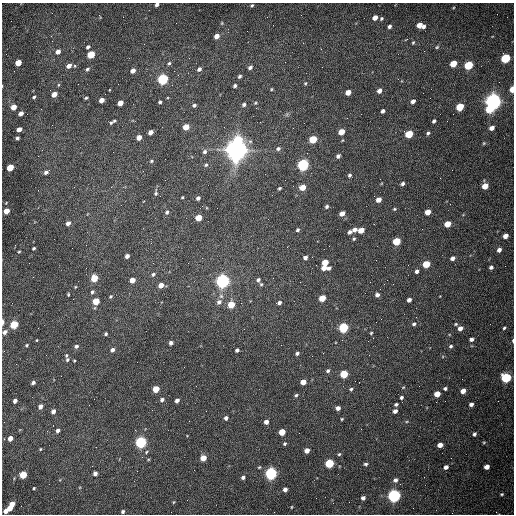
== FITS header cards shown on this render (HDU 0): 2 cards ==
NAXIS1  =                  512 /fastest changing axis
NAXIS2  =                  512 /next to fastest changing axis

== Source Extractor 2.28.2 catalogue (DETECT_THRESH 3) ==
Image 512 x 512 px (HDU 0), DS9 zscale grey, 1 PNG px = 1 image px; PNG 516 x 516 px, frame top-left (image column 1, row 512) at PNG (2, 3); no overlay
Background 1540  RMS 23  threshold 69.5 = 3 sigma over >= 5 px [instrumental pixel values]
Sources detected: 216; all 216 listed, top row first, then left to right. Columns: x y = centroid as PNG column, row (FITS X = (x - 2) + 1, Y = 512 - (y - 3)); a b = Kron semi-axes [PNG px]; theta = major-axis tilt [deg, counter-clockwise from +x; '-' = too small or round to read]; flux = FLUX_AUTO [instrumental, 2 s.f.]
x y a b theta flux
157 5 4 3 - 4.1e+03
252 5 4 3 - 1.9e+03
375 18 5 4 - 1.1e+04
381 19 4 4 - 2.1e+03
419 25 5 4 - 1.5e+04
389 26 4 4 - 3.9e+03
423 26 4 4 - 4.4e+03
51 36 3 3 - 1.6e+03
217 36 5 4 - 1.2e+04
413 42 5 3 - 1.8e+03
88 47 4 3 - 3.9e+03
437 47 5 4 - 2.0e+03
321 49 2 2 - 9.0e+02
58 51 5 4 - 8.5e+03
91 55 5 4 - 6.3e+04
506 58 5 5 - 1.4e+05
18 63 5 4 - 3.0e+04
169 63 5 4 - 2.4e+03
453 64 5 4 - 3.3e+04
468 65 5 4 - 9.8e+04
69 66 5 4 - 1.1e+04
250 68 5 4 - 4.4e+03
87 69 6 4 44 3.2e+03
199 69 5 4 - 4.5e+03
133 71 5 4 - 1.0e+04
239 76 4 3 - 2.9e+03
163 79 5 5 - 2.6e+05
305 83 5 4 - 2.0e+03
235 86 4 3 - 2.9e+03
271 89 4 3 - 1.5e+03
512 89 5 3 - 3.0e+04
379 91 5 4 - 7.7e+03
348 92 5 4 - 1.5e+04
54 94 5 4 - 1.7e+04
105 94 2 2 - 7.7e+02
34 97 3 3 - 2.5e+03
86 98 3 3 - 2.1e+03
101 100 4 4 - 1.6e+04
413 101 5 4 - 6.6e+03
493 101 6 6 - 1.1e+06
160 102 3 3 - 2.7e+03
120 103 5 4 - 1.9e+04
255 103 4 4 - 1.6e+03
194 105 4 3 - 3.2e+03
244 105 5 4 - 3.8e+03
13 107 4 4 - 2.0e+04
460 107 5 4 - 5.6e+04
489 109 6 5 - 4.6e+04
383 111 4 3 - 4.4e+03
21 113 4 4 - 9.3e+03
287 114 6 4 72 2.3e+03
114 121 3 3 - 1.6e+03
434 121 4 3 - 3.7e+03
111 122 5 4 - 2.0e+03
186 127 5 4 - 2.6e+04
293 128 2 2 - 7.3e+02
492 128 5 4 - 8.3e+03
19 129 4 4 - 1.2e+04
151 132 5 4 - 9.9e+03
341 132 5 4 - 2.3e+04
428 133 5 4 - 3.0e+03
409 134 5 4 - 6.1e+04
139 137 4 4 - 1.5e+04
17 138 4 3 - 3.5e+03
313 139 5 4 - 6.9e+04
238 140 6 6 - 5.6e+04
484 143 4 4 - 1.6e+03
278 149 6 5 - 3.5e+03
237 150 8 7 - 2.2e+06
205 152 6 5 - 4.0e+03
338 156 4 4 - 4.4e+03
151 161 5 4 - 2.1e+03
206 165 6 5 - 2.8e+03
303 165 5 5 - 3.5e+05
10 167 5 4 - 4.3e+04
46 172 6 5 - 4.7e+03
349 175 4 4 - 2.9e+03
403 184 4 4 - 3.8e+03
485 186 5 4 - 2.1e+04
302 187 5 4 - 2.4e+04
279 188 4 3 - 2.1e+03
156 193 9 5 83 3.5e+03
182 197 3 3 - 1.5e+03
198 198 4 4 - 4.6e+03
378 200 5 4 - 1.3e+04
327 206 4 3 - 2.9e+03
394 209 5 4 - 1.8e+03
6 211 5 4 - 2.4e+04
167 212 6 5 - 3.5e+03
428 212 5 4 - 1.8e+04
342 214 5 4 - 1.2e+04
198 218 5 4 - 3.5e+04
68 223 4 4 - 8.0e+03
447 224 5 4 - 2.7e+04
298 230 4 4 - 2.5e+03
354 230 5 4 - 7.0e+03
361 230 5 4 - 2.2e+04
350 232 5 4 - 4.4e+03
505 236 5 4 - 1.0e+04
354 239 5 4 - 2.0e+03
396 241 5 4 - 6.6e+04
34 248 3 3 - 2.6e+03
499 250 5 4 - 6.8e+03
19 252 3 2 - 1.4e+03
127 256 4 4 - 6.0e+03
305 258 4 4 - 6.0e+03
452 258 5 4 - 5.9e+03
325 262 5 4 - 2.6e+04
426 264 5 4 - 4.9e+04
491 267 5 4 - 4.1e+03
324 268 5 4 - 1.3e+04
329 268 5 3 - 4.4e+03
417 271 4 4 - 4.9e+03
153 274 5 4 - 2.9e+03
94 278 5 4 - 4.5e+04
132 280 5 4 - 1.5e+04
258 280 5 4 - 4.0e+03
222 281 5 5 - 7.1e+05
261 284 4 4 - 2.1e+03
161 285 5 4 - 1.3e+04
92 292 5 4 - 3.2e+03
68 294 4 3 - 1.6e+03
377 295 5 4 - 5.0e+03
111 296 4 4 - 2.0e+03
221 296 6 6 - 3.8e+03
322 298 5 4 - 2.9e+04
409 300 4 4 - 5.6e+03
96 301 5 4 - 4.1e+04
219 302 7 6 - 5.4e+03
278 303 7 4 10 5.5e+03
231 305 5 5 - 3.8e+04
381 319 2 2 - 8.8e+02
3 322 5 2 - 5.9e+03
414 324 5 4 - 3.3e+03
456 324 4 4 - 1.9e+03
14 325 5 4 - 8.3e+04
343 328 5 5 - 1.7e+05
460 328 5 4 - 8.7e+03
504 328 5 4 - 2.1e+03
5 332 5 4 - 6.5e+03
371 333 4 4 - 1.6e+03
106 334 3 3 - 2.7e+03
471 339 4 4 - 4.9e+03
37 340 3 2 - 1.1e+03
513 341 5 2 - 2.2e+03
171 343 4 4 - 5.5e+03
27 345 4 3 - 1.9e+03
76 346 5 4 - 4.0e+03
451 346 4 4 - 2.7e+03
112 350 5 4 - 5.8e+03
237 350 4 4 - 4.0e+03
297 353 4 4 - 3.6e+03
66 355 5 4 - 2.0e+03
67 360 5 4 - 2.5e+03
74 360 3 2 - 1.5e+03
328 371 6 5 - 3.3e+03
344 374 5 5 - 6.8e+04
506 378 5 5 - 1.6e+05
303 382 4 4 - 1.6e+04
33 383 4 3 - 4.3e+03
403 387 5 3 - 1.4e+03
445 388 4 3 - 3.0e+03
156 389 5 4 - 3.5e+04
351 389 5 4 - 2.9e+03
463 391 5 4 - 1.2e+04
437 394 5 4 - 1.9e+04
296 395 5 4 - 2.4e+03
401 397 4 4 - 2.9e+03
162 400 5 4 - 4.5e+03
177 400 4 4 - 6.3e+03
15 401 4 3 - 5.6e+03
396 404 4 3 - 2.9e+03
471 404 4 4 - 5.1e+03
40 407 5 4 - 7.0e+03
338 408 4 4 - 6.9e+03
53 411 4 4 - 6.3e+03
395 411 5 4 - 6.4e+03
226 418 4 4 - 4.9e+03
342 419 4 3 - 1.6e+03
189 421 2 2 - 7.4e+02
266 422 4 4 - 7.8e+03
58 430 4 4 - 4.9e+03
282 432 5 4 - 3.2e+04
474 434 5 4 - 3.1e+03
10 438 4 4 - 1.4e+04
141 442 5 5 - 3.6e+05
484 442 4 3 - 1.5e+03
285 444 4 4 - 2.4e+03
440 445 5 4 - 1.2e+04
40 449 3 3 - 1.3e+03
307 450 4 4 - 1.1e+04
146 452 6 4 39 2.1e+03
339 454 5 4 - 2.0e+03
203 458 5 4 - 2.3e+04
329 463 5 5 - 1.1e+05
366 464 5 4 - 2.7e+03
259 467 5 4 - 1.5e+03
446 467 5 4 - 5.7e+03
487 467 4 4 - 1.0e+04
95 473 4 4 - 6.2e+03
271 473 5 5 - 4.3e+05
23 475 5 4 - 5.0e+04
243 477 4 3 - 3.7e+03
395 480 7 6 - 5.2e+03
34 488 3 3 - 1.8e+03
285 489 4 4 - 6.5e+03
502 494 4 3 - 2.0e+03
394 496 5 5 - 5.8e+05
316 498 2 2 - 3.3e+03
363 498 4 4 - 4.6e+03
173 502 5 3 - 1.4e+03
12 504 4 4 - 1.6e+04
291 507 4 2 - 1.2e+03
10 508 5 4 - 1.5e+04
6 511 4 4 - 8.8e+03
123 512 4 3 - 3.2e+03
At the frame edge (FLAGS 8, measured only in part): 5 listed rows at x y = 157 5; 512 89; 3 322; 5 332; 513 341